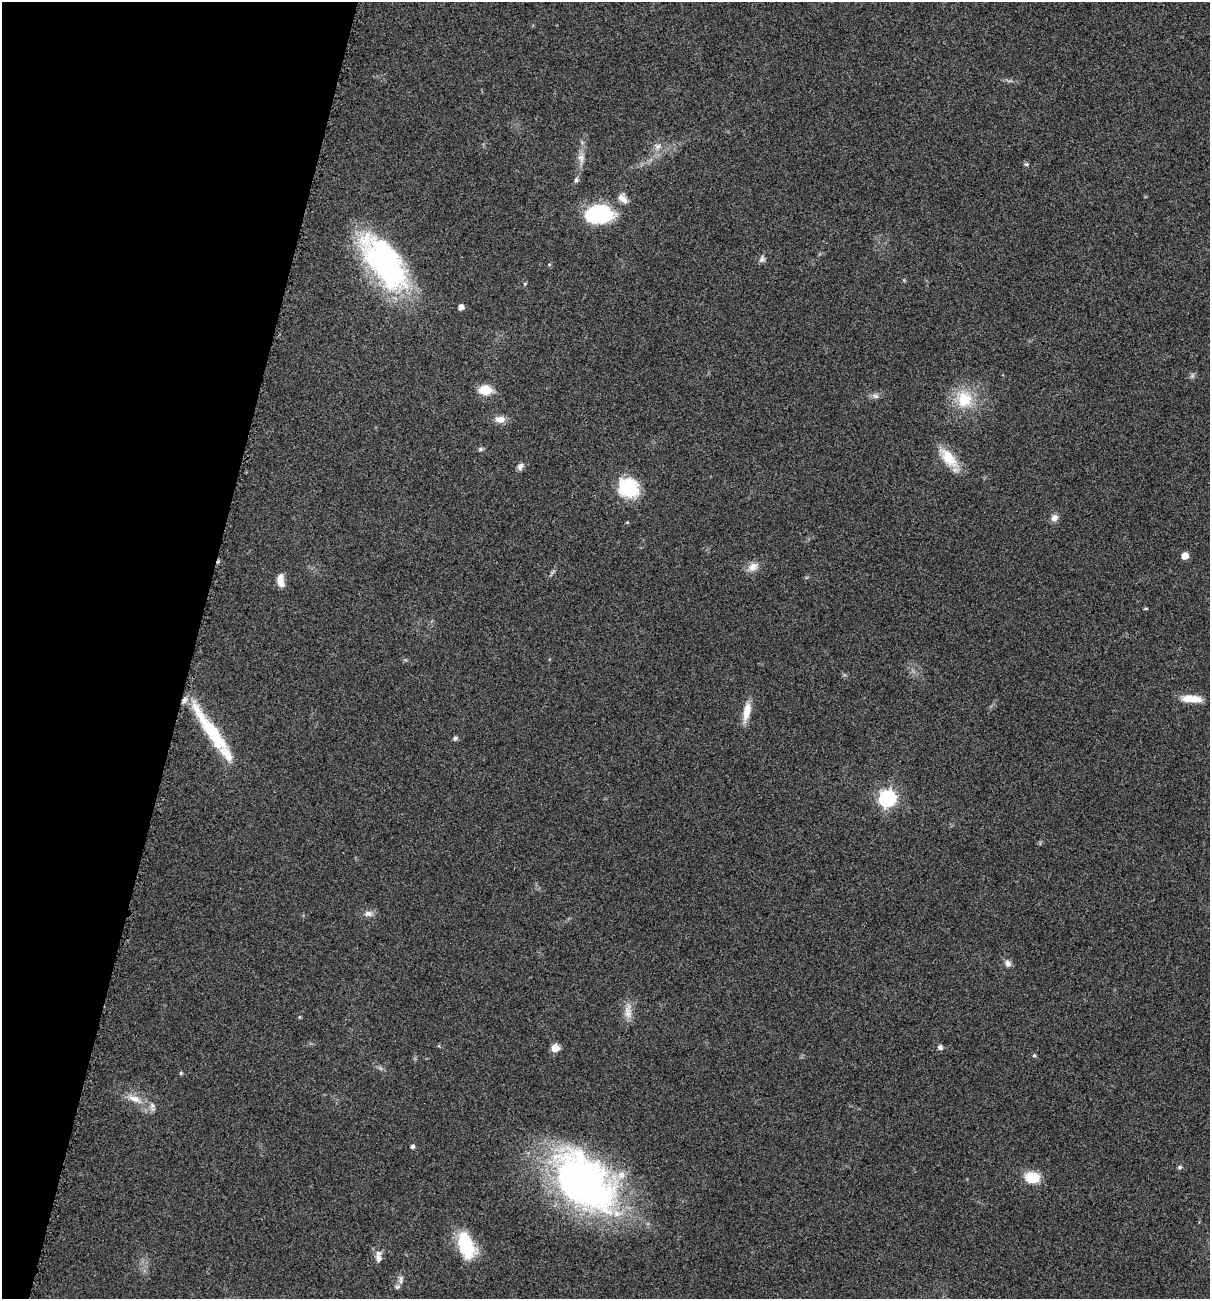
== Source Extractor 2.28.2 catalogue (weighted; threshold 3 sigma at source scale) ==
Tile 9 of 4 x 4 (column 1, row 3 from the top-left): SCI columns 136-1343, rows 1310-2606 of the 5229 x 5204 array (HDU 1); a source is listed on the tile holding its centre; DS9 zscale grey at full resolution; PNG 1212 x 1301 px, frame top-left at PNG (2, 2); no overlay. Shown black and unused: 16% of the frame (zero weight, under 3 of 5 exposures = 1% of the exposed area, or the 3 px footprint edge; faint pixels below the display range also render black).
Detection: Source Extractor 2.28.2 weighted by HDU 2 'WHT'; one run over the whole footprint, this tile lists its part. Background 0.0808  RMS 0.0079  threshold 0.0358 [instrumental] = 3 sigma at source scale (4.5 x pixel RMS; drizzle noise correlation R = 1.50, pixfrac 1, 0.05/0.05 arcsec/px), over >= 5 px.
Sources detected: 43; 2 inside a brighter listed object's ellipse — not listed separately; the other 41 listed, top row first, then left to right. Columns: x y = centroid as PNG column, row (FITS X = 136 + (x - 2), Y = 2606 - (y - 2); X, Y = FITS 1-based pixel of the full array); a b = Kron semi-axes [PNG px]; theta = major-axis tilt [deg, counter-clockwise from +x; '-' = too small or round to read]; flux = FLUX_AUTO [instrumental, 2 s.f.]
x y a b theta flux
658 146 10 6 30 3.3
581 158 12 8 -80 4.7
1026 164 6 4 -41 1.2
576 180 5 5 - 1.8
622 199 14 7 -44 5.3
598 214 27 18 7 63
762 259 9 6 61 2.3
384 262 71 32 -54 150
549 265 5 3 - 0.74
461 307 5 4 - 4.8
485 390 13 10 1 14
876 396 8 6 -16 2.5
964 399 24 21 84 26
500 419 13 8 3 5.7
480 449 6 5 - 1.4
948 458 30 14 -51 18
520 466 10 7 61 2.9
628 487 24 21 -45 35
1054 517 8 8 - 4
1185 556 5 5 - 10
753 567 14 10 34 6.2
280 579 14 8 83 6.3
1191 699 24 8 -2 12
747 711 24 8 78 10
211 730 74 13 -55 50
455 738 6 5 - 1.7
887 798 7 7 - 250
368 913 11 7 -7 3.8
1008 963 10 7 -50 3
628 1012 18 8 -83 6.8
940 1047 6 6 - 2.4
555 1048 5 5 - 15
1034 1055 5 4 - 0.94
134 1099 20 8 -24 8.8
412 1146 4 4 - 1.9
1180 1167 5 5 - 1.3
1032 1177 13 10 -3 22
584 1181 83 51 -46 300
466 1245 26 13 -70 46
378 1257 16 7 -85 5
401 1280 13 5 83 3.4